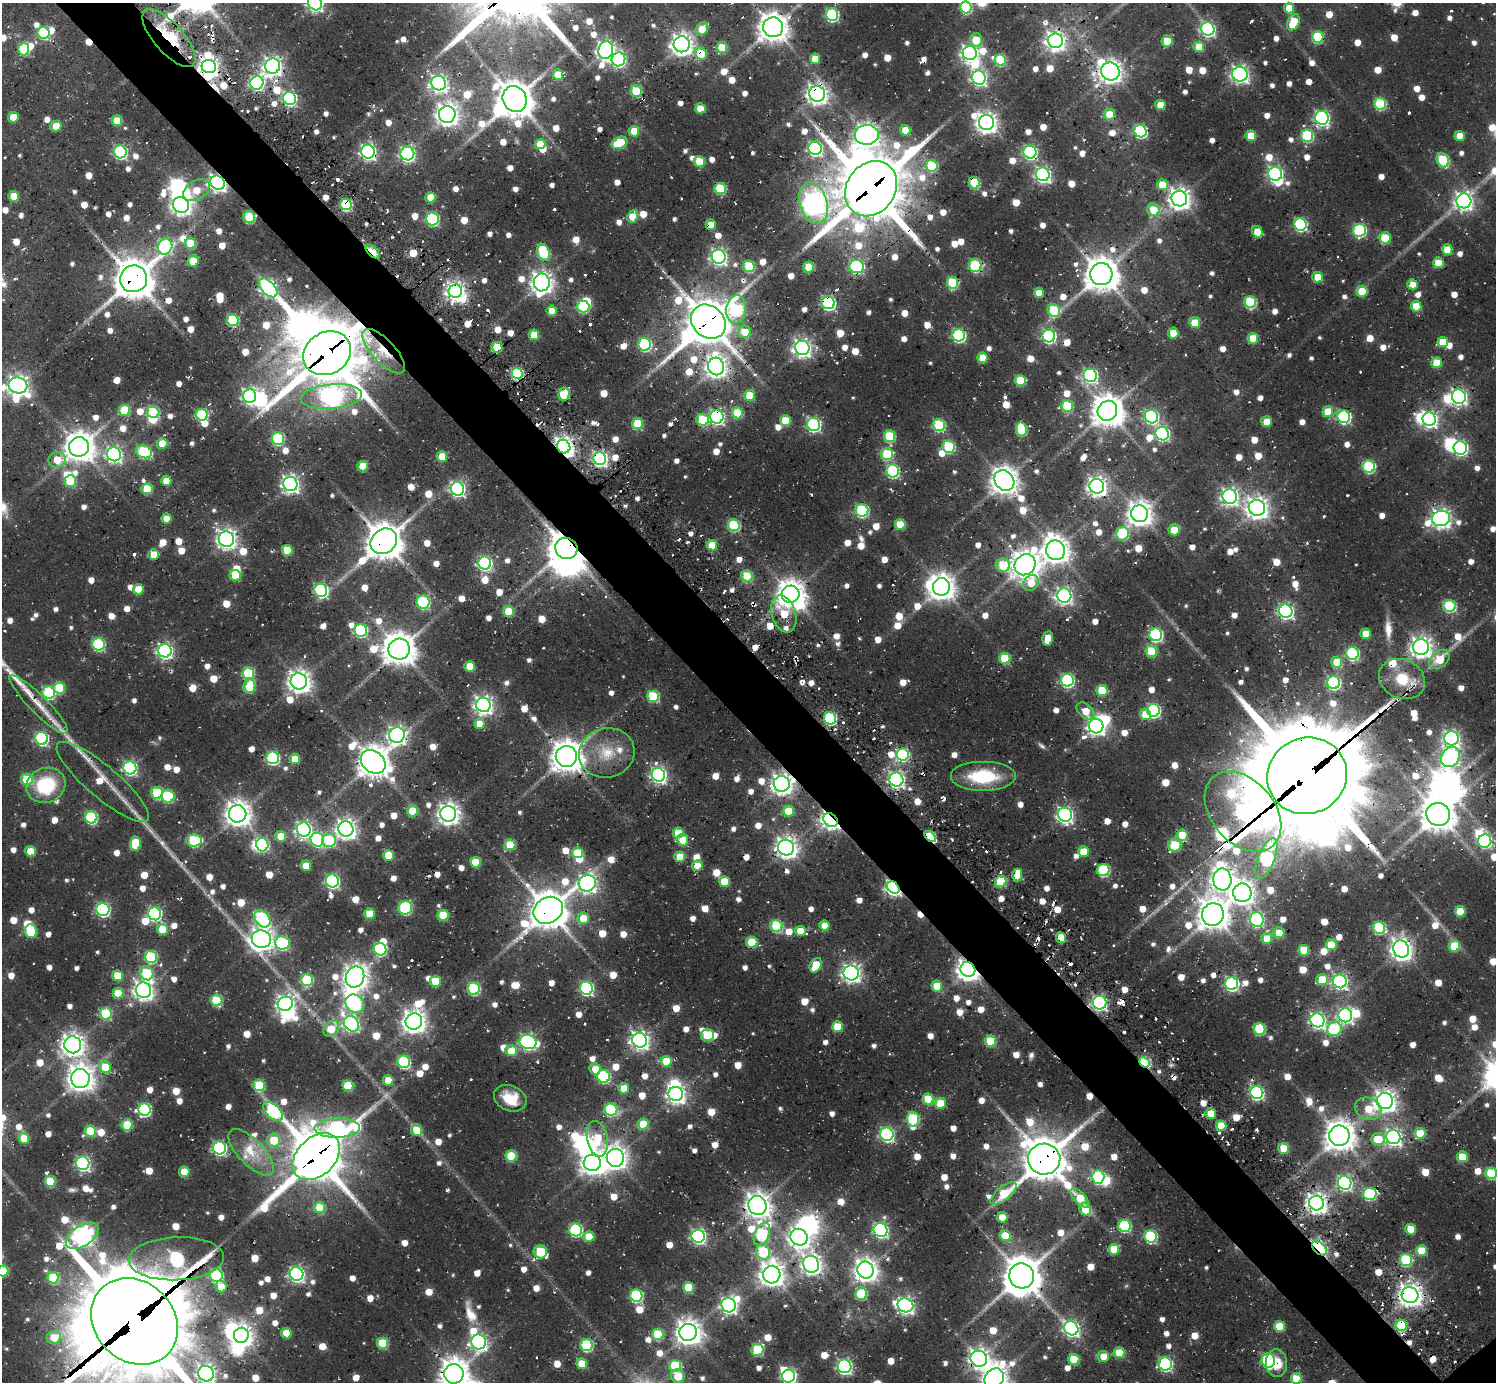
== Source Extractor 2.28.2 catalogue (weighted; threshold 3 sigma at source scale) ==
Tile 11 of 4 x 4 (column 3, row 3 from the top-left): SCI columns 2987-4480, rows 1834-3213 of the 6283 x 6309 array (HDU 1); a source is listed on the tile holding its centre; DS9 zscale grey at full resolution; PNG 1498 x 1384 px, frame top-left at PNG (2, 3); each listed source drawn as its Kron ellipse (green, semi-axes under 4 px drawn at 4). Shown black and unused: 5% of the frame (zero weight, under 2 of 3 exposures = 11% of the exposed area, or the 3 px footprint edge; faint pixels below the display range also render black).
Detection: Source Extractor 2.28.2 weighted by HDU 2 'WHT'; one run over the whole footprint, this tile lists its part. Background 0.078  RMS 0.0097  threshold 0.0435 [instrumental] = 3 sigma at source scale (4.5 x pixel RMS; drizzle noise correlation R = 1.50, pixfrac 1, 0.05/0.05 arcsec/px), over >= 5 px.
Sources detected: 1337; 8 too faint to see at this stretch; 46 inside a brighter object's white glare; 46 cosmic-ray / hot-pixel residue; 5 long thin detections or spike segments (spike, bleed or trail) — neither listed nor drawn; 18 inside a brighter listed object's ellipse — not listed separately; of the other 1214, all 500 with FLUX_AUTO >= 20.8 (the completeness limit of this list) listed and drawn (714 fainter detections not listed), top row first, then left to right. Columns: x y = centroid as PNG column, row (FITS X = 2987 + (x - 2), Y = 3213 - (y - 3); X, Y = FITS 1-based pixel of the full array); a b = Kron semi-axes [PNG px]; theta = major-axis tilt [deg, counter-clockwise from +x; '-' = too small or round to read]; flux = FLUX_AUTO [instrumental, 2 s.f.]
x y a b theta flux
315 3 8 6 -55 320
966 7 6 5 - 70
1289 8 5 5 - 22
832 15 6 6 - 140
1293 22 8 5 65 42
773 27 10 10 - 1400
702 29 7 5 53 24
1208 29 7 6 - 220
44 33 6 6 - 100
1318 37 6 5 - 71
169 38 36 14 -49 61
976 40 7 6 - 25
1055 41 7 7 - 580
1167 41 5 5 - 30
682 44 8 8 - 750
1199 47 5 5 - 28
722 48 5 5 - 39
24 49 6 5 - 74
606 50 9 7 75 520
970 53 7 7 - 400
701 54 6 5 - 32
618 59 7 7 - 230
815 59 5 5 - 23
1000 60 6 5 - 63
209 66 7 6 - 560
273 66 7 7 - 520
1110 71 9 8 - 890
1240 74 8 7 - 400
558 75 5 5 - 36
979 78 7 6 - 300
257 83 7 6 - 240
439 83 7 7 - 420
636 91 6 5 - 56
817 94 8 7 - 650
290 98 6 6 - 220
515 99 13 11 -66 2400
1380 104 6 6 - 90
1160 105 5 5 - 22
700 108 5 5 - 23
447 114 8 8 - 830
1109 114 5 5 - 23
13 117 5 5 - 26
1322 118 7 6 - 270
117 121 5 5 - 27
986 122 7 7 - 700
56 126 5 5 - 22
905 130 5 5 - 24
634 131 5 5 - 28
1141 131 6 6 - 160
867 135 12 10 5 890
1251 136 5 5 - 29
1307 136 6 6 - 99
1460 136 5 5 - 21
619 143 8 5 23 54
540 144 5 5 - 26
815 148 7 6 - 190
120 152 6 6 - 170
368 152 7 6 - 330
1030 152 6 6 - 200
407 154 7 7 - 270
1443 160 7 6 - 73
699 161 5 5 - 37
932 166 6 6 - 51
1043 174 7 6 - 310
1275 174 7 7 - 220
217 183 7 6 - 450
974 183 6 5 - 70
1162 185 5 5 - 29
720 189 6 5 - 66
871 189 29 24 55 6800
196 190 14 9 31 23
14 196 5 5 - 22
431 197 5 5 - 26
1179 199 8 7 - 760
1464 201 7 7 - 480
814 203 21 13 -72 660
181 205 8 7 - 580
346 205 5 5 - 100
1153 210 6 6 - 30
632 216 6 5 - 28
249 217 6 5 - 63
433 219 6 6 - 150
1300 224 6 6 - 140
711 225 5 5 - 22
1360 230 7 6 - 140
1257 232 6 5 - 27
1385 238 5 5 - 40
191 243 6 5 - 40
165 247 8 7 - 210
1447 249 5 5 - 30
372 252 9 4 -44 61
543 252 9 6 -67 73
719 257 7 7 - 360
193 261 5 5 - 32
1438 263 5 5 - 34
749 266 6 5 - 73
856 266 7 6 - 160
975 266 6 6 - 84
809 267 5 5 - 39
1101 274 11 11 - 1900
1318 277 5 5 - 23
134 279 14 13 - 2900
542 282 9 8 - 750
952 283 6 5 - 75
1412 284 5 5 - 21
268 288 11 6 -46 380
455 291 7 6 - 510
1362 291 5 5 - 29
1039 293 5 5 - 22
1250 302 6 5 - 93
828 303 6 6 - 210
1416 306 5 5 - 34
583 307 6 6 - 100
736 309 14 10 84 120
1054 310 6 6 - 65
552 311 5 5 - 21
233 320 6 6 - 93
708 322 19 15 -41 3500
1195 323 5 5 - 27
744 332 6 6 - 24
1173 333 5 5 - 21
534 335 5 5 - 26
959 335 6 6 - 160
1049 336 6 6 - 190
1253 338 5 5 - 30
1443 342 5 5 - 25
645 344 6 6 - 130
497 347 5 5 - 34
802 348 7 7 - 480
384 351 28 11 -47 29
327 353 25 21 29 6500
983 358 5 5 - 30
1437 363 5 5 - 36
716 366 9 8 - 720
517 373 5 5 - 100
1090 375 7 6 - 210
1020 380 5 5 - 45
18 385 9 8 - 610
564 394 7 5 79 54
750 395 5 5 - 26
250 396 7 6 - 270
331 397 31 12 5 460
1459 397 7 7 - 320
1067 406 5 5 - 60
125 410 5 5 - 47
1107 411 10 9 - 1700
153 412 6 5 - 77
1328 412 5 5 - 32
737 413 5 5 - 49
202 415 6 6 - 87
717 417 7 6 - 240
1152 417 7 6 - 180
1344 417 6 6 - 180
1429 419 7 6 - 310
702 420 6 6 - 54
785 421 5 5 - 38
1267 422 5 5 - 21
637 424 5 5 - 46
814 424 6 6 - 190
939 425 6 6 - 83
1021 429 7 5 -82 59
1162 434 7 6 - 190
890 436 6 5 - 66
278 439 6 6 - 100
162 444 5 5 - 26
79 447 10 9 - 1600
564 447 7 6 - 670
949 447 6 6 - 84
1460 448 7 6 - 200
144 452 8 6 -20 120
114 454 7 7 - 300
887 454 6 6 - 70
442 456 5 5 - 28
600 458 6 6 - 300
57 460 9 7 23 27
363 466 5 5 - 27
1369 467 6 6 - 110
893 471 6 6 - 130
70 481 5 5 - 46
166 481 5 5 - 21
1004 481 11 9 -47 1400
290 484 7 7 - 430
1097 486 7 7 - 590
147 489 5 5 - 47
457 489 7 6 - 240
1230 497 7 7 - 410
1257 508 8 8 - 780
862 510 6 6 - 120
1140 514 8 8 - 970
167 518 5 5 - 21
1441 518 9 7 15 560
900 524 5 5 - 36
734 525 6 6 - 93
1174 530 5 5 - 22
1123 534 7 6 - 77
226 539 8 7 - 580
384 541 14 12 41 2400
712 545 5 5 - 32
566 548 11 10 - 2300
287 550 5 5 - 40
1055 550 10 9 - 1200
154 555 5 5 - 24
485 563 6 6 - 220
1003 565 7 6 - 57
1025 565 11 10 - 1300
235 575 6 5 - 34
747 576 5 5 - 51
1031 583 9 7 47 23
941 587 9 8 - 1100
138 589 5 5 - 26
321 590 7 6 - 200
790 594 9 8 - 1300
1064 596 7 7 - 340
423 602 6 6 - 120
1450 606 6 6 - 100
508 611 5 5 - 35
1286 611 7 6 - 290
784 614 19 12 -73 39
361 630 6 6 - 120
1366 634 5 5 - 21
1156 635 6 6 - 170
1048 638 7 5 81 25
98 644 6 6 - 130
1421 647 8 7 - 690
399 649 10 10 - 1800
165 651 7 6 - 300
1151 651 5 5 - 48
1352 653 6 6 - 130
1005 659 5 5 - 61
1440 659 12 7 40 29
1337 662 5 5 - 34
470 666 5 5 - 29
248 673 6 6 - 76
1402 679 24 19 -25 34
1067 680 6 6 - 160
299 681 8 8 - 850
1334 682 6 6 - 150
249 686 7 5 69 44
59 688 6 6 - 42
1102 690 5 5 - 43
49 693 6 6 - 120
653 696 6 5 - 78
39 705 40 9 -45 23
483 705 7 7 - 500
1153 710 6 6 - 150
1086 711 10 6 -41 23
1145 715 6 5 - 27
830 718 6 6 - 110
479 724 5 5 - 24
1096 726 7 7 - 430
397 735 8 7 - 470
42 738 6 6 - 160
1451 738 7 7 - 330
607 753 28 24 14 38
903 755 6 6 - 120
566 756 11 10 - 1700
1450 757 11 8 54 340
273 758 6 6 - 150
295 759 5 5 - 24
373 762 13 10 -38 1700
130 768 6 6 - 210
658 775 7 6 - 310
983 776 33 15 0 57
1307 776 40 38 23 18000
27 779 6 5 - 51
896 780 7 7 - 300
103 782 59 16 -40 33
782 784 8 8 - 690
46 785 20 17 22 62
157 793 6 6 - 70
168 796 6 6 - 75
412 811 5 5 - 30
788 811 5 5 - 33
1243 812 45 31 -49 450
238 814 8 8 - 1100
448 814 8 7 - 700
1438 814 12 11 - 1800
1065 815 7 7 - 330
91 817 6 6 - 120
830 820 8 6 -42 520
304 829 7 7 - 350
346 829 7 7 - 620
678 833 5 5 - 26
1182 835 6 5 - 35
281 836 5 5 - 29
930 837 7 4 -44 71
194 840 8 6 2 89
317 840 7 6 - 140
683 840 5 5 - 28
329 841 7 6 - 65
1485 841 6 6 - 170
135 844 7 5 86 42
262 845 7 6 - 120
510 845 5 5 - 44
1175 845 6 6 - 46
786 848 8 8 - 700
30 851 5 5 - 21
1083 852 5 5 - 32
577 853 5 5 - 37
388 855 5 5 - 29
680 857 5 5 - 28
1266 859 22 8 69 170
475 862 5 5 - 32
697 865 5 5 - 22
306 866 5 5 - 23
1103 870 6 6 - 110
1017 875 6 5 - 23
1222 880 11 9 -86 900
332 881 6 6 - 210
724 882 5 5 - 33
1001 882 6 5 - 62
587 883 9 8 - 450
893 888 7 5 -48 320
1242 893 9 9 - 860
405 908 7 6 - 130
103 909 7 6 - 170
548 910 15 12 32 2500
1460 911 5 5 - 33
155 914 6 6 - 190
369 914 5 5 - 35
1213 914 11 11 - 1600
443 915 5 5 - 50
583 918 6 5 - 27
262 919 9 7 -50 160
1257 920 7 7 - 150
776 926 6 6 - 91
824 926 5 5 - 23
1379 928 6 6 - 87
162 929 5 5 - 31
31 931 7 6 - 51
800 931 5 5 - 21
1279 933 5 5 - 24
1061 937 5 5 - 22
1267 938 5 5 - 26
261 939 10 8 -9 770
752 942 5 5 - 51
282 943 7 6 - 130
1331 945 5 5 - 35
1454 946 5 5 - 39
380 949 6 6 - 100
1401 949 9 7 -64 790
1304 950 5 5 - 43
151 957 6 6 - 100
816 965 8 5 61 35
968 969 8 7 - 850
147 973 7 6 - 58
851 973 7 7 - 460
118 976 5 5 - 25
355 977 10 9 - 1000
307 980 6 6 - 70
1322 980 6 5 - 33
435 981 5 5 - 36
1340 981 7 6 - 260
1232 984 6 6 - 200
937 986 5 5 - 29
586 988 6 6 - 170
474 989 6 6 - 94
143 990 8 7 - 610
118 993 5 5 - 27
216 1000 6 5 - 67
1100 1003 7 6 - 260
285 1004 8 7 - 480
355 1004 10 8 -39 110
106 1013 6 6 - 52
1345 1015 7 6 - 260
1317 1020 7 7 - 310
414 1021 8 8 - 910
351 1024 8 7 - 270
837 1027 5 5 - 40
331 1029 9 7 50 24
1260 1029 6 5 - 71
1334 1029 7 6 - 87
707 1035 6 5 - 63
640 1040 7 7 - 500
991 1041 5 5 - 49
528 1042 8 7 - 270
73 1045 8 8 - 830
511 1051 6 5 - 23
666 1061 5 5 - 30
404 1062 6 6 - 140
1145 1062 6 4 -40 99
105 1067 6 5 - 34
595 1069 6 5 - 22
604 1076 6 6 - 110
80 1078 9 9 - 1200
388 1080 5 5 - 25
259 1085 6 5 - 53
348 1086 5 5 - 50
624 1088 5 5 - 24
1257 1092 7 6 - 200
676 1094 7 7 - 500
510 1098 17 12 -24 27
928 1099 5 5 - 42
1385 1101 8 8 - 800
940 1103 5 5 - 29
611 1109 6 6 - 110
1368 1109 13 11 -23 24
144 1110 6 6 - 140
273 1111 12 6 -42 140
1211 1114 5 5 - 23
913 1119 7 6 - 98
643 1124 5 5 - 29
127 1125 5 5 - 49
1221 1126 5 5 - 32
337 1128 22 9 2 260
417 1130 6 5 - 30
90 1131 5 5 - 51
1420 1133 5 5 - 34
887 1134 7 6 - 210
1339 1136 10 10 - 1500
1393 1137 7 7 - 390
24 1138 5 5 - 35
597 1139 18 10 -79 35
1378 1139 7 6 - 30
274 1140 7 6 - 33
219 1148 6 6 - 200
1284 1148 5 5 - 35
251 1152 30 12 -46 27
511 1156 5 5 - 51
316 1157 27 19 44 4800
1462 1157 5 5 - 33
615 1158 9 8 - 850
1044 1159 16 15 - 3500
83 1163 7 6 - 200
592 1163 8 8 - 940
184 1172 5 5 - 28
1491 1173 6 6 - 73
1098 1177 6 6 - 130
50 1181 5 5 - 50
1345 1183 7 6 - 260
1004 1193 16 6 38 40
1370 1194 7 6 - 120
1080 1198 12 5 -46 29
1316 1203 7 7 - 690
757 1205 10 9 - 1000
320 1208 5 5 - 46
1085 1209 6 5 - 33
1002 1217 5 5 - 28
1124 1226 6 6 - 120
1410 1229 5 5 - 27
576 1230 6 6 - 130
881 1230 7 6 - 230
762 1234 12 7 66 110
82 1236 18 10 33 660
698 1236 6 6 - 260
1005 1236 5 5 - 33
589 1237 5 5 - 29
799 1237 9 8 - 560
1151 1237 6 6 - 110
1319 1248 9 5 -45 240
1114 1249 5 5 - 33
1421 1251 5 5 - 36
540 1252 6 6 - 64
763 1252 8 7 - 73
176 1259 47 21 2 250
1406 1260 6 6 - 89
811 1264 8 7 - 640
866 1270 8 8 - 900
3 1271 5 5 - 47
296 1274 7 6 - 300
216 1275 6 6 - 160
772 1275 9 8 - 1000
1022 1276 12 12 - 2400
53 1278 6 5 - 69
221 1287 6 5 - 21
689 1287 5 5 - 46
861 1294 6 6 - 60
1410 1295 8 8 - 840
636 1296 6 6 - 130
729 1305 7 7 - 330
905 1305 8 7 - 390
134 1321 47 39 -45 14000
1401 1325 5 5 - 62
1280 1326 5 5 - 36
1071 1328 7 6 - 310
688 1332 8 8 - 1100
286 1333 5 5 - 23
658 1334 5 5 - 62
241 1335 7 7 - 780
54 1337 7 6 - 22
479 1342 7 7 - 310
383 1343 5 5 - 59
587 1345 6 6 - 110
757 1350 6 6 - 67
1119 1353 5 5 - 39
1103 1356 5 5 - 21
979 1359 8 8 - 620
1074 1359 5 5 - 46
1268 1361 7 6 - 160
1277 1363 14 10 -85 22
582 1364 5 5 - 32
1165 1364 6 6 - 190
675 1366 6 6 - 67
845 1366 7 6 - 260
206 1374 8 7 - 450
454 1374 10 9 - 1500
678 1376 7 6 - 25
788 1376 6 6 - 250
994 1378 11 9 50 1100
1296 1379 5 5 - 41
Overlapping masked pixels (flux is a lower limit): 56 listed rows (the first 20) at x y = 773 27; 169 38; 24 49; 701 54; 209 66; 817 94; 217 183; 974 183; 871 189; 346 205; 249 217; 711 225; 372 252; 1438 263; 856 266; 134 279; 455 291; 828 303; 708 322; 497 347
Isophote crosses this tile's border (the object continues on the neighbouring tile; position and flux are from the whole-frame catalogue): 10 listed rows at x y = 315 3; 18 385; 1491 1173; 3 1271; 134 1321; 206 1374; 454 1374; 788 1376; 994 1378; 1296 1379